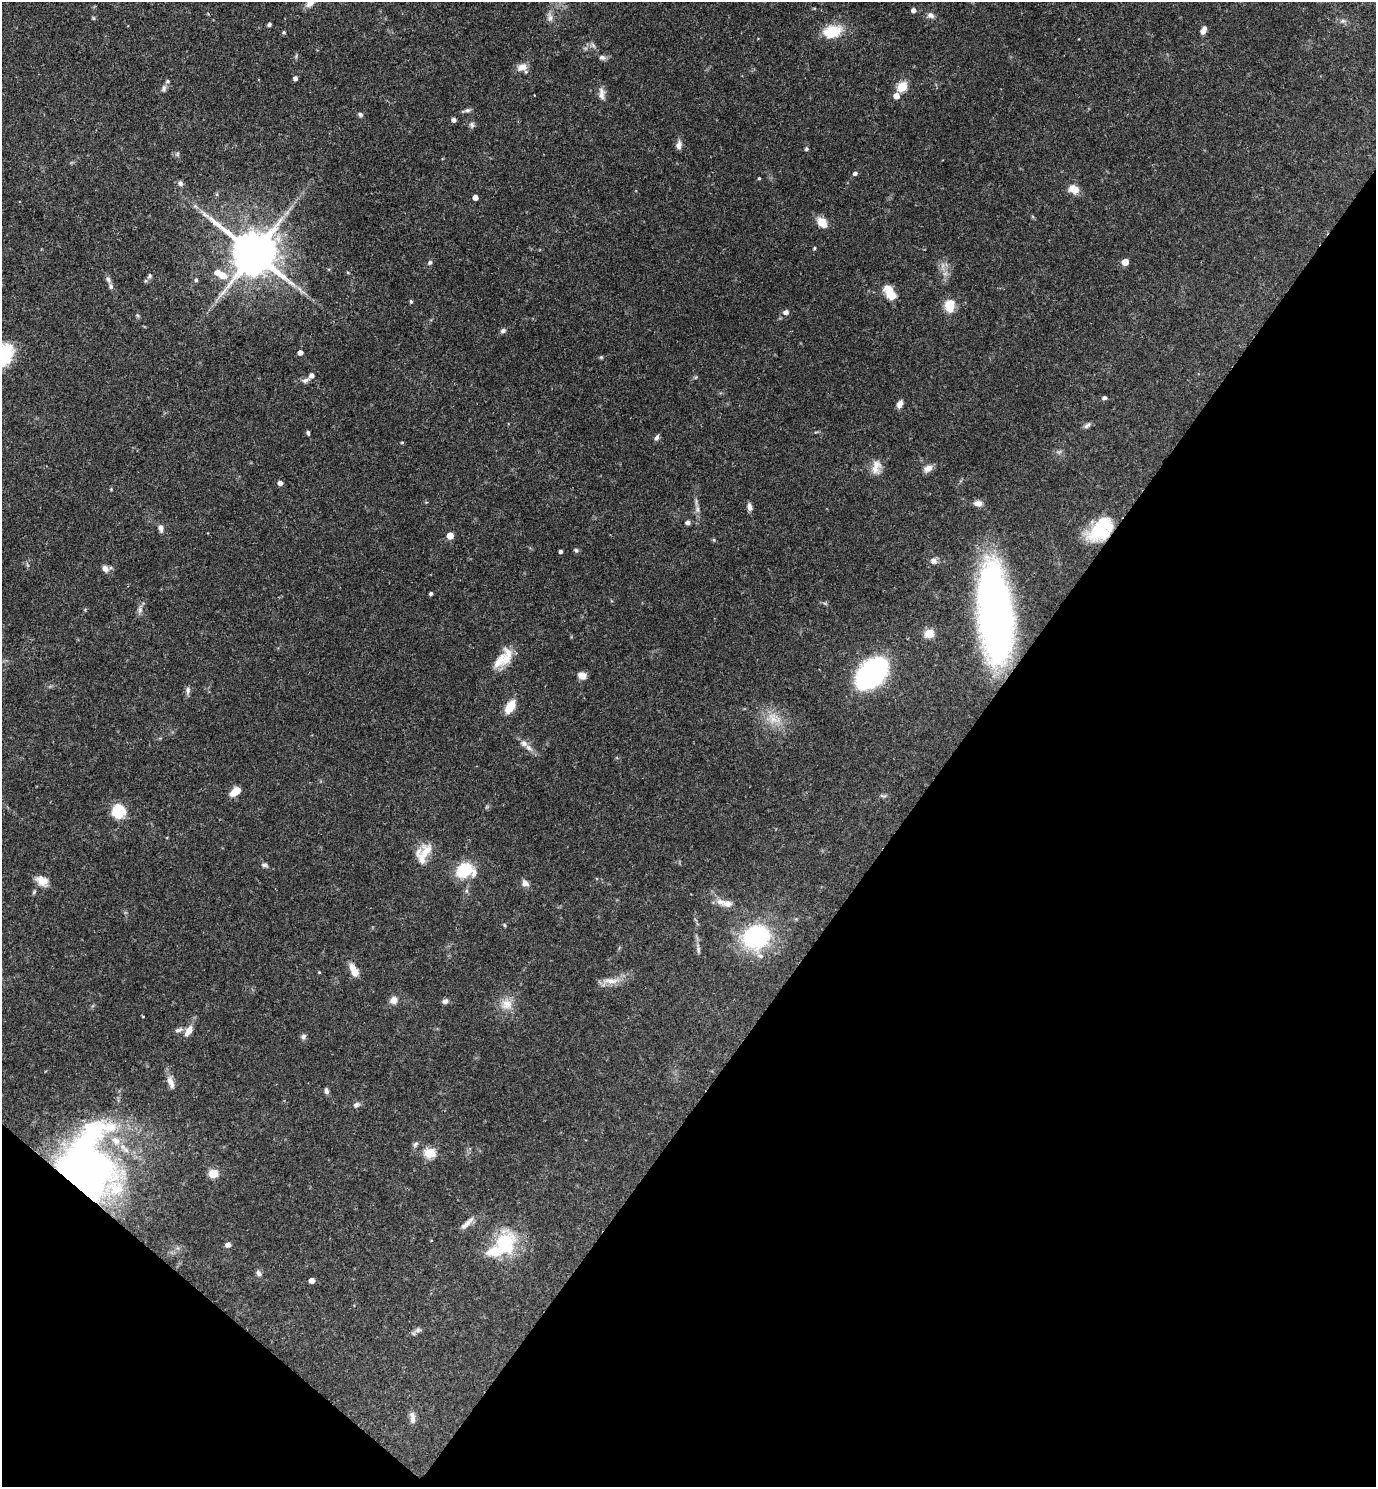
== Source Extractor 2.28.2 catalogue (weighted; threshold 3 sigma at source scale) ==
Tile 15 of 4 x 4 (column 3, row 4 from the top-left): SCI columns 2905-4278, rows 2-1486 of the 5949 x 5944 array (HDU 1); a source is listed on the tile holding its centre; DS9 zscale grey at full resolution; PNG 1378 x 1489 px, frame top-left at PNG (2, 2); no overlay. Shown black and unused: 35% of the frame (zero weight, under 3 of 4 exposures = <1% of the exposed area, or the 3 px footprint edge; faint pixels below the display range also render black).
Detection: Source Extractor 2.28.2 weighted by HDU 2 'WHT'; one run over the whole footprint, this tile lists its part. Background 0.0633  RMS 0.004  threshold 0.0182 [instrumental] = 3 sigma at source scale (4.5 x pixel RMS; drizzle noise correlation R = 1.50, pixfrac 1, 0.05/0.05 arcsec/px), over >= 5 px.
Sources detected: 126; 2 inside a brighter object's white glare — not listed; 12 inside a brighter listed object's ellipse — not listed separately; the other 112 listed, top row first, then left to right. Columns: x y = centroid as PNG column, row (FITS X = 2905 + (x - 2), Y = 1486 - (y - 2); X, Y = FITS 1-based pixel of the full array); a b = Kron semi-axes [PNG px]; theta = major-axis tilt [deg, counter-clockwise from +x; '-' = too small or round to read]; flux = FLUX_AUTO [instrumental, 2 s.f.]
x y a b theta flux
310 3 13 7 34 3.1
913 10 5 4 - 1.6
930 15 9 7 -27 1.6
550 17 12 6 -80 1.8
93 18 5 4 - 0.47
1343 21 7 4 0 0.82
269 24 4 3 - 0.92
1204 30 9 5 67 2.3
284 32 4 4 - 0.59
832 32 20 13 11 11
602 57 8 6 -22 1.3
522 67 12 10 28 3.3
295 78 4 4 - 1.2
902 86 5 5 - 23
164 88 9 5 80 1
602 94 17 7 -83 2.4
896 96 5 5 - 3.5
467 110 8 6 1 0.98
360 114 6 5 - 0.81
454 120 4 4 - 1.5
472 125 7 6 - 1.1
679 145 10 7 78 1.9
806 149 4 4 - 0.74
177 154 6 4 89 0.64
855 173 5 4 - 1.1
759 178 3 3 - 0.45
180 183 7 6 - 1.2
1074 189 12 9 -26 4.5
475 197 4 4 - 2.9
822 221 12 11 - 3.8
814 248 4 3 - 0.53
254 253 14 12 -39 1700
430 262 7 5 57 0.78
1125 262 5 5 - 6.2
222 275 15 9 -34 5.3
150 276 6 6 - 0.88
108 280 9 6 -52 1.2
196 280 5 4 - 0.69
890 292 21 11 -59 5.9
411 301 4 3 - 0.64
950 305 12 10 -88 7.6
786 312 5 5 - 1.8
503 331 8 6 19 1
300 352 4 4 - 2.1
2 355 23 20 44 23
601 357 5 5 - 0.46
311 375 5 5 - 1.8
305 380 11 6 26 1.3
1104 398 5 5 - 0.88
900 404 10 6 65 1.8
1087 425 11 5 37 1.2
308 433 6 4 -68 0.69
657 437 8 5 58 1.1
402 442 4 3 - 0.4
876 467 20 11 80 4.1
928 468 12 8 26 2.5
280 483 4 4 - 1.9
978 503 10 7 5 2.2
750 507 9 5 -81 1.8
697 509 9 4 -82 1.3
687 522 6 5 - 1.1
161 528 9 6 -83 1.7
1099 531 30 20 20 18
450 536 5 5 - 5.3
714 540 5 4 - 0.48
576 550 6 5 - 0.72
561 551 3 3 - 1
933 561 8 7 - 1.9
105 568 9 7 -48 2
431 593 3 3 - 0.8
140 610 8 6 71 1.3
995 612 86 28 -85 200
929 633 5 5 - 14
499 660 39 11 56 7.1
871 673 21 13 46 140
582 675 8 7 - 3.2
188 690 11 5 87 1.2
510 707 11 7 59 9
773 719 19 12 -54 6.6
528 748 12 6 -42 2.2
235 791 11 7 39 5.1
119 811 15 14 - 11
426 852 26 13 52 6.8
264 865 9 5 -7 0.9
464 870 12 9 9 25
42 881 17 11 -30 4
525 883 10 7 -45 1.9
727 903 13 9 -13 3.4
504 925 5 3 - 0.42
756 937 30 25 24 43
354 970 15 7 -65 4.8
611 981 23 7 -3 3.9
393 1000 8 8 - 2.8
445 1001 8 6 12 1.2
507 1004 15 14 - 5.1
178 1030 11 5 18 1.3
188 1031 15 8 58 3.3
303 1036 8 6 49 1
170 1081 13 8 -69 2.8
326 1091 7 5 -69 1.2
356 1105 9 6 25 1.2
415 1144 9 5 46 0.98
430 1153 6 5 - 25
213 1173 5 5 - 17
90 1174 68 37 -79 170
466 1224 20 7 43 2.8
505 1243 32 27 63 22
228 1245 6 5 - 1.7
259 1273 8 6 -54 1.1
312 1280 4 4 - 2.7
418 1330 7 6 - 0.98
413 1420 11 8 89 1.9
Overlapping masked pixels (flux is a lower limit): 2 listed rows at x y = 1099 531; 90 1174
Isophote crosses this tile's border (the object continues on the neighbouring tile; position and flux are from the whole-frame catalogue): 2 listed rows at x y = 310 3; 2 355